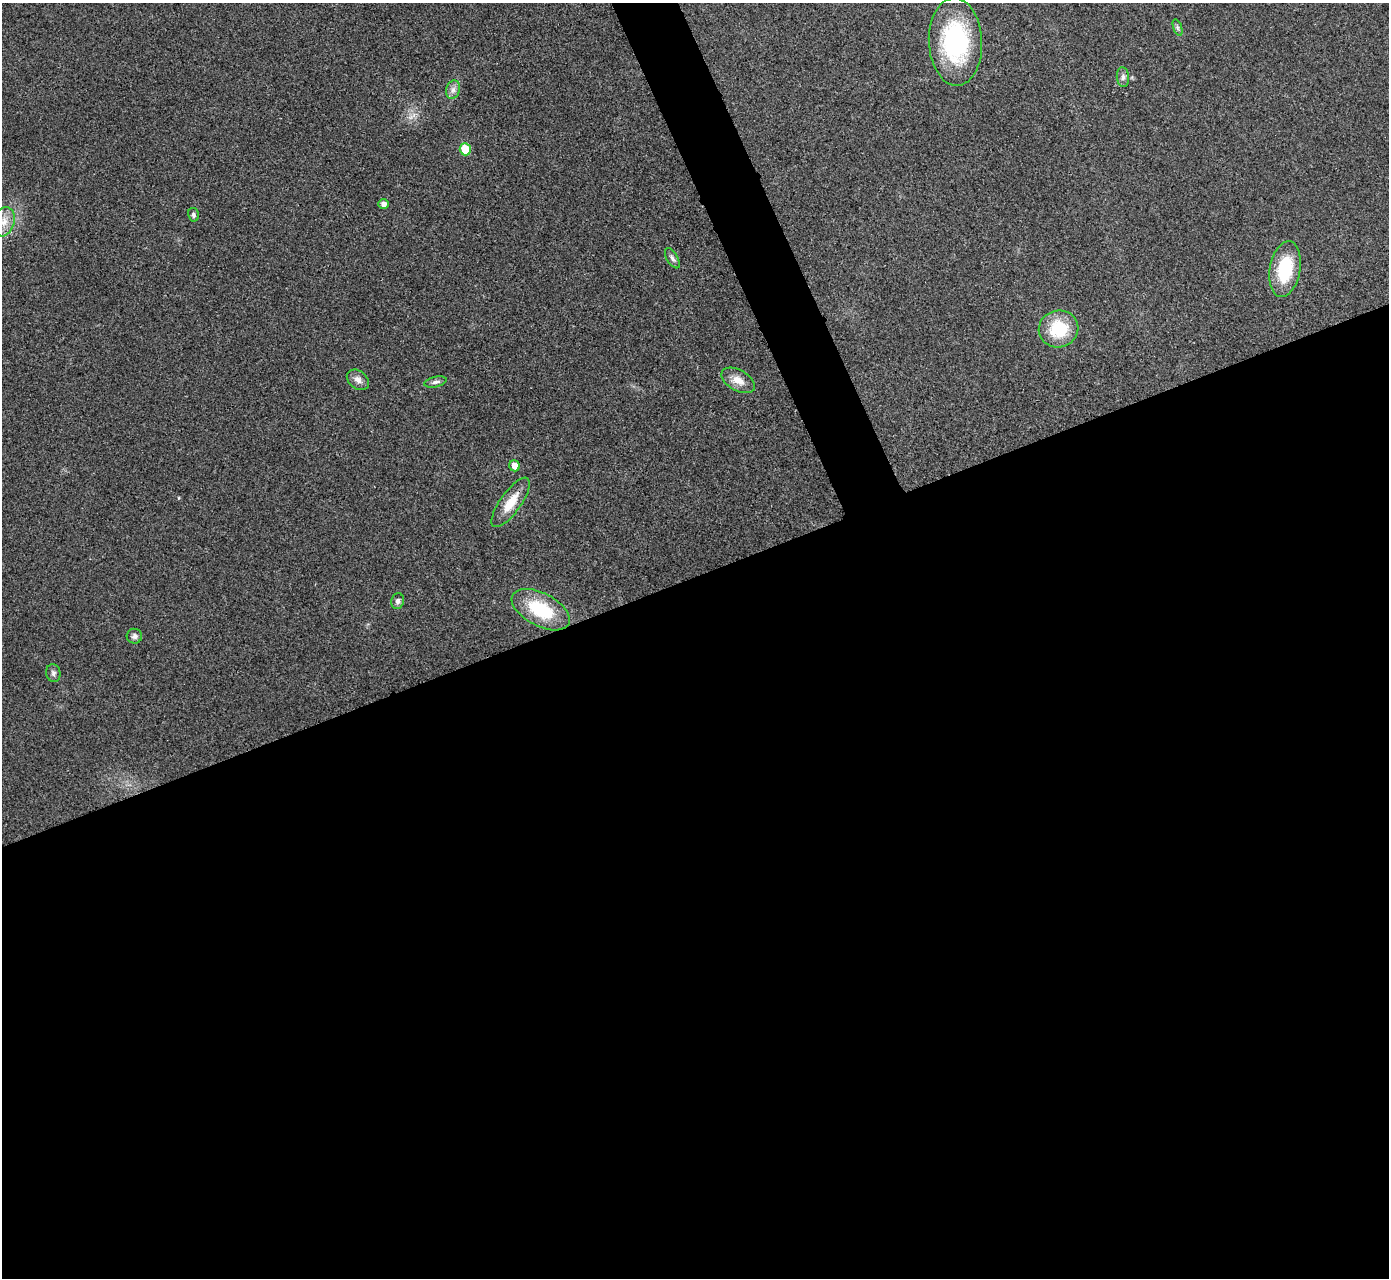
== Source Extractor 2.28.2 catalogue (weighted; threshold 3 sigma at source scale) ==
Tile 15 of 4 x 4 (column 3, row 4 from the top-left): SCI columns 2780-4166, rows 158-1433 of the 5559 x 5548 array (HDU 1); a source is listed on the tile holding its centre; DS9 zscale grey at full resolution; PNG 1391 x 1280 px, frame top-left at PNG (2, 3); each listed source drawn as its Kron ellipse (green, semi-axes under 4 px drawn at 4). Shown black and unused: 57% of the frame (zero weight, under 3 of 4 exposures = <1% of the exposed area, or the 3 px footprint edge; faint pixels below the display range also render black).
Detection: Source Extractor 2.28.2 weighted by HDU 2 'WHT'; one run over the whole footprint, this tile lists its part. Background 0.0488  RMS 0.0067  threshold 0.0301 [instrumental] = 3 sigma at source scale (4.5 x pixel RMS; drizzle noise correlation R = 1.50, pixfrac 1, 0.05/0.05 arcsec/px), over >= 5 px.
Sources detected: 20; all 20 listed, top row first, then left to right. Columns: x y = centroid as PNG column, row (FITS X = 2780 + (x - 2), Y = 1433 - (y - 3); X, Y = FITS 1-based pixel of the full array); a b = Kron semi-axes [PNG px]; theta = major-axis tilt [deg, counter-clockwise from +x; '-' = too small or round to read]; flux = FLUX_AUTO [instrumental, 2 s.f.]
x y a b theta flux
1177 27 8 4 -71 1.2
955 42 44 26 -87 79
1123 77 10 6 -85 2.4
453 90 9 7 74 3
465 149 6 5 - 19
383 204 5 4 - 3
193 215 7 5 -76 1.6
4 222 15 10 73 8.1
672 258 11 5 -60 2.1
1285 269 28 15 79 34
1058 329 20 18 17 29
358 380 12 8 -38 4.1
738 380 18 10 -29 7.6
435 382 11 5 13 2.2
515 466 6 5 - 5.6
511 502 29 10 55 13
398 601 8 6 76 2.2
541 610 31 16 -28 35
134 636 8 7 - 2.2
53 673 9 7 -77 2